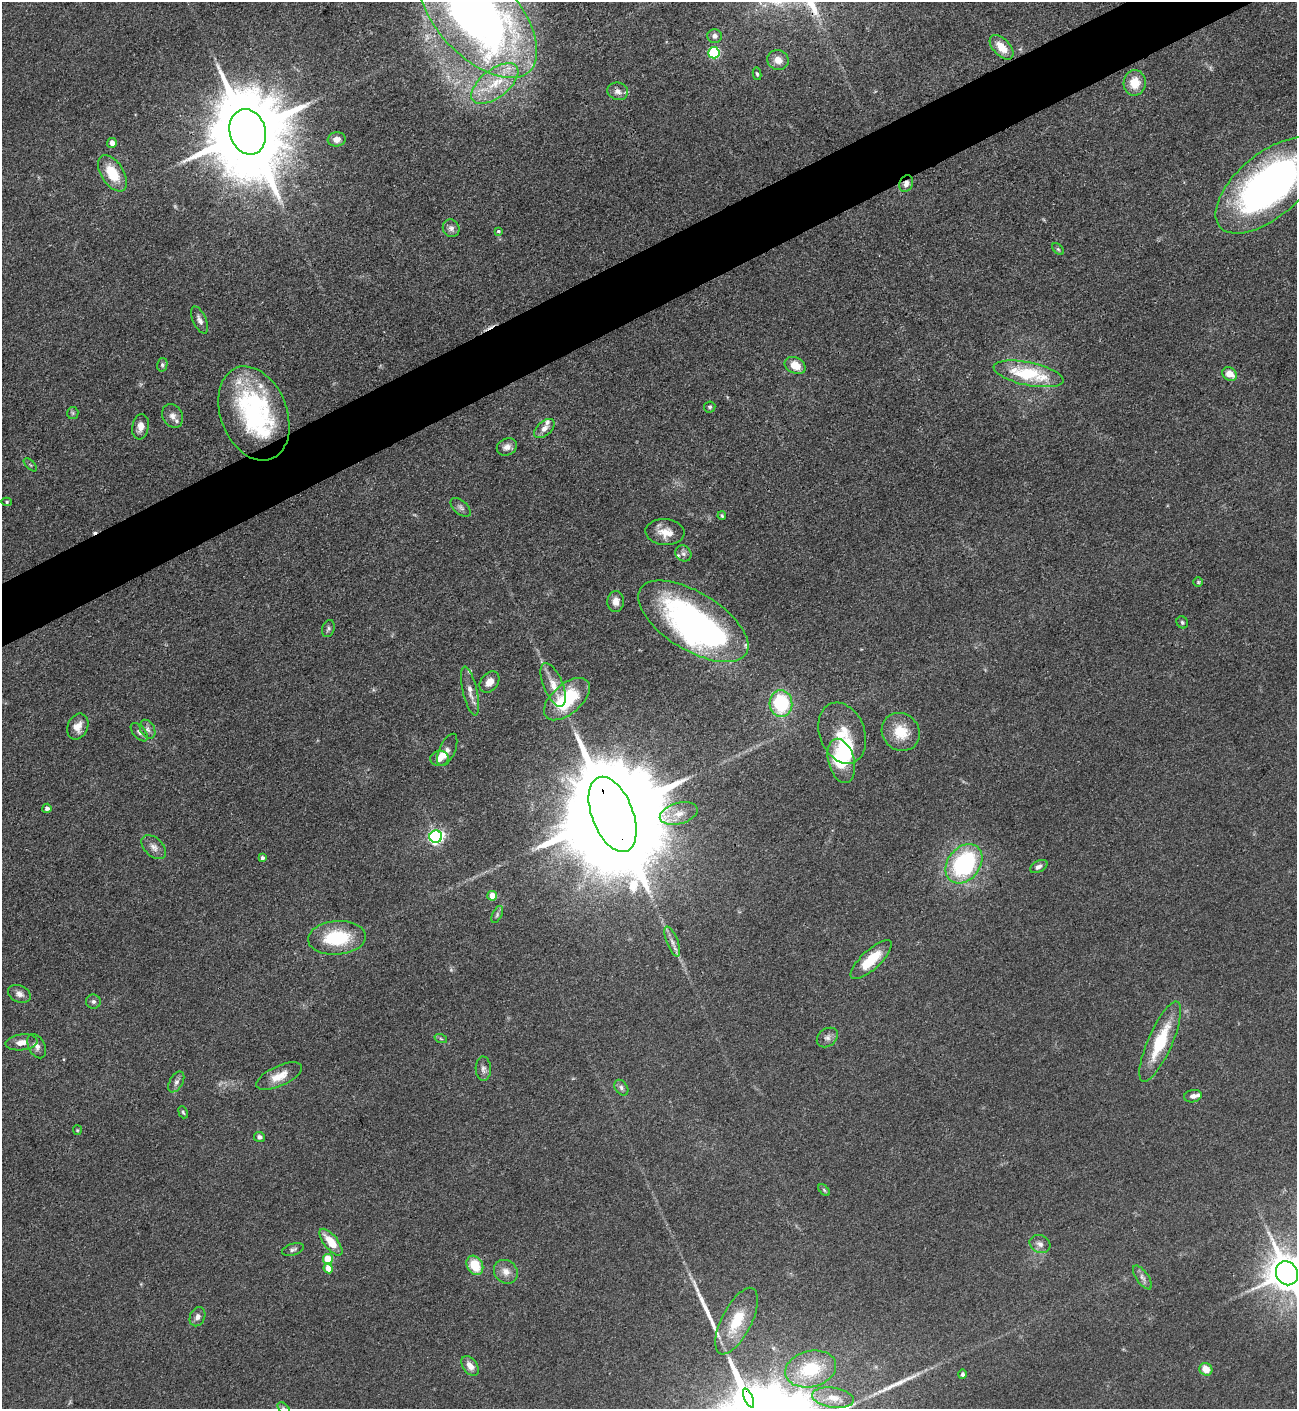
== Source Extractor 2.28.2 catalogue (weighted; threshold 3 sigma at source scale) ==
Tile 10 of 4 x 4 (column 2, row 3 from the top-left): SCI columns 1581-2875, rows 1409-2815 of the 5618 x 5630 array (HDU 1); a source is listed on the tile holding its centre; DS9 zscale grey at full resolution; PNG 1299 x 1411 px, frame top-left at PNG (2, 2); each listed source drawn as its Kron ellipse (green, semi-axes under 4 px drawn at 4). Shown black and unused: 4% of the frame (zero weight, under 3 of 4 exposures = <1% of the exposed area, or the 3 px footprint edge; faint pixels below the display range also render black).
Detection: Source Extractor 2.28.2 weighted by HDU 2 'WHT'; one run over the whole footprint, this tile lists its part. Background 0.0649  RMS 0.0058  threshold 0.0261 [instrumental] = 3 sigma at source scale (4.5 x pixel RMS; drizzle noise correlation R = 1.50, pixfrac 1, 0.05/0.05 arcsec/px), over >= 5 px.
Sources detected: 118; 1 too faint to see at this stretch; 2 inside a brighter object's white glare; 2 cosmic-ray / hot-pixel residue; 2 long thin detections or spike segments (spike, bleed or trail) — neither listed nor drawn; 10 inside a brighter listed object's ellipse — not listed separately; the other 101 listed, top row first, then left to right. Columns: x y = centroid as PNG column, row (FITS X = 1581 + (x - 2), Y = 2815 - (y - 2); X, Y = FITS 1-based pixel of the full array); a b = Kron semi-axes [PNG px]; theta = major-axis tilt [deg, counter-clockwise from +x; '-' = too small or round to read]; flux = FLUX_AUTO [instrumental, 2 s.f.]
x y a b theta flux
477 16 76 40 -47 420
714 36 7 6 - 2.7
1002 47 15 8 -46 9.2
714 53 6 5 - 63
778 60 11 10 - 5.1
757 74 6 4 -79 1
1135 83 13 11 87 11
495 84 28 14 38 19
618 91 10 8 -18 3.3
248 132 23 18 -74 10000
337 139 9 7 6 4.2
112 143 5 5 - 4.8
112 173 20 11 -57 18
906 184 8 6 68 3
1269 185 64 31 40 260
451 228 9 8 - 2.7
499 231 3 3 - 1.6
1058 249 7 4 -44 0.96
200 320 14 6 -66 2.9
162 365 7 5 78 1.1
795 365 11 8 -27 9.3
1028 374 35 11 -12 37
1230 374 8 6 -30 7.5
710 407 5 5 - 1.1
73 413 6 5 - 1.1
254 413 49 33 -69 96
172 416 12 9 -58 3.7
141 427 13 8 81 4.7
544 428 12 7 42 3.9
507 447 10 8 25 3.6
30 465 8 3 -45 0.78
7 502 5 4 - 0.85
461 507 12 6 -41 2.1
722 516 4 3 - 0.87
665 532 19 13 -5 8
683 553 8 7 - 2.3
1198 582 5 4 - 0.78
616 601 10 8 89 4.1
693 621 62 29 -32 180
1182 622 6 5 - 1.2
328 629 9 6 70 1.4
489 682 12 8 51 4.6
553 685 23 9 -68 8.5
470 691 25 7 -77 5.4
567 699 27 15 41 41
781 703 13 11 -85 40
78 727 13 10 67 6.1
148 729 10 7 -61 2.5
139 732 11 6 -49 2
901 732 20 18 -46 15
842 733 31 22 -69 18
447 750 17 8 66 3
439 758 9 7 9 4.6
841 761 23 13 -75 32
47 808 5 4 - 2.4
613 814 39 20 -69 28000
679 814 19 10 16 7.6
436 837 6 6 - 160
154 847 14 9 -43 4
262 858 4 3 - 1.7
964 864 22 16 52 79
1039 867 9 5 29 2.4
492 896 5 4 - 10
497 915 9 5 64 1.4
337 938 29 16 4 35
672 942 16 5 -69 3.3
871 960 27 9 43 18
19 994 12 8 -24 3.3
93 1002 7 7 - 1.7
827 1037 11 8 37 2.8
441 1039 6 4 -20 0.96
22 1042 16 8 6 5.4
1160 1042 43 12 66 31
37 1046 13 8 -63 3.3
483 1069 12 7 -88 2.7
279 1076 24 10 25 9.1
176 1082 11 6 61 2.6
621 1088 8 6 -53 1.8
1193 1096 9 6 11 2.5
183 1112 6 4 -69 1
77 1130 5 4 - 0.63
259 1137 5 5 - 1.9
824 1190 7 4 -46 0.96
331 1242 16 7 -51 12
1040 1244 11 8 -27 3.1
293 1249 11 5 17 1.8
328 1259 5 5 - 19
475 1265 10 8 -60 15
328 1268 5 4 - 7.6
506 1272 13 11 -44 5.3
1287 1273 12 10 -61 1900
1142 1277 14 6 -55 2.6
197 1317 10 7 65 3
736 1321 36 15 63 23
470 1366 11 7 -55 4.8
811 1369 26 18 14 29
1206 1369 7 6 - 8.1
963 1374 5 4 - 1.4
749 1398 10 3 -66 2100
833 1398 21 10 -9 8.1
284 1408 7 4 -45 1.2
Overlapping masked pixels (flux is a lower limit): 4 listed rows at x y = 248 132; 906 184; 613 814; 749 1398
Isophote crosses this tile's border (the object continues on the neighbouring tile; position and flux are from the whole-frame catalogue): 4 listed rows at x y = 477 16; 1269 185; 1287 1273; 284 1408